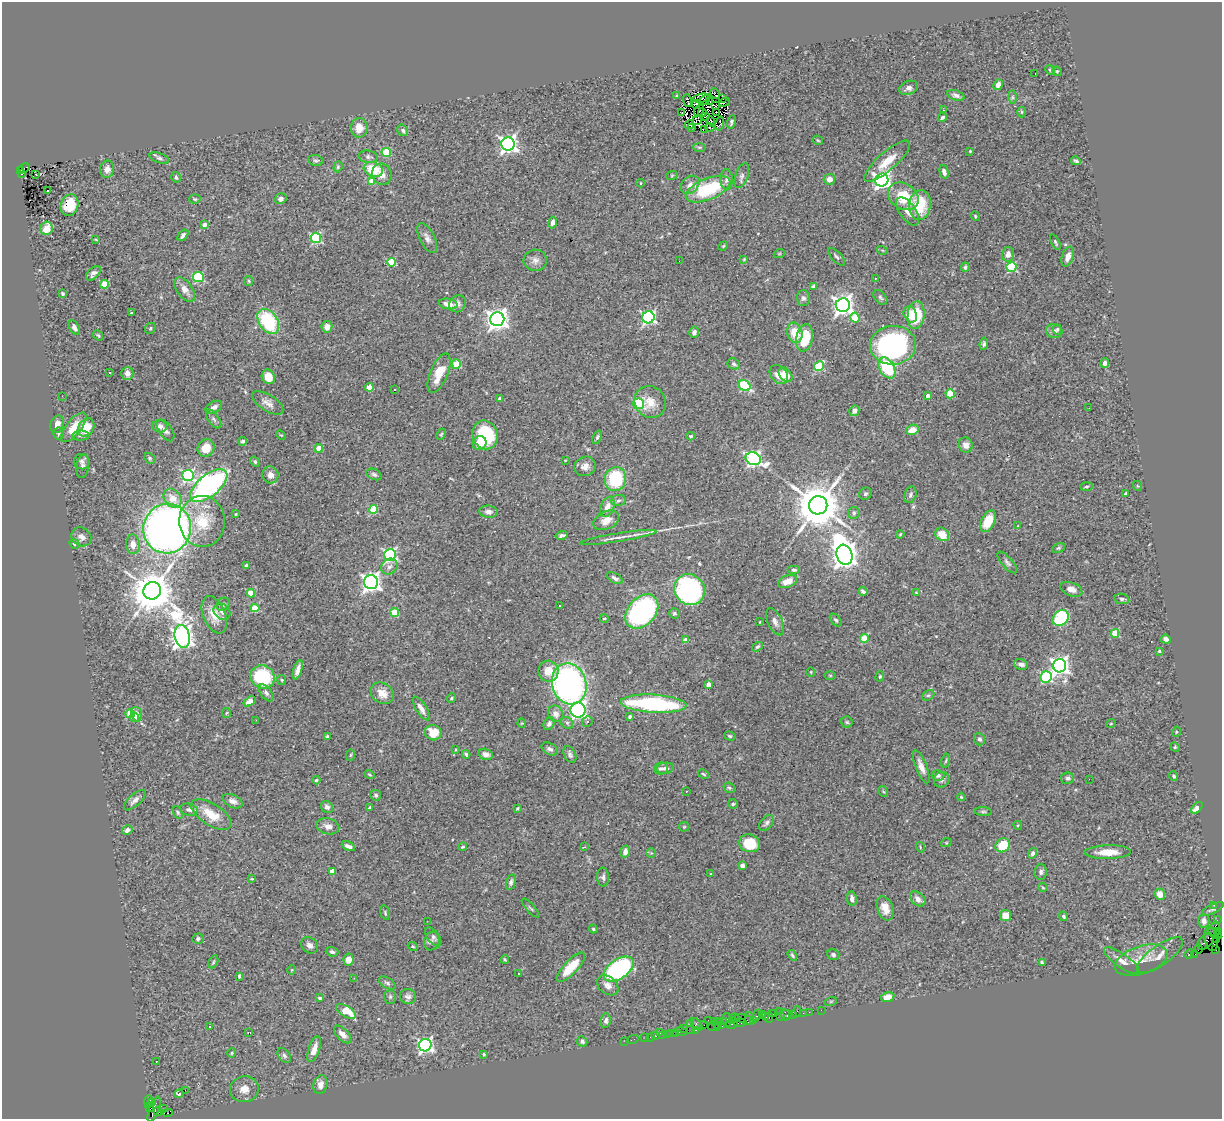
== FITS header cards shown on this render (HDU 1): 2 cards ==
NAXIS1  =                 1220
NAXIS2  =                 1117

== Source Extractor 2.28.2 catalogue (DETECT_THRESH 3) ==
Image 1220 x 1117 px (HDU 1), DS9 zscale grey, 1 PNG px = 1 image px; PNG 1224 x 1121 px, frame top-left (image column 1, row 1117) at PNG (2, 2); each listed source drawn as its Kron ellipse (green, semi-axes under 4 px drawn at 4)
Background 1.29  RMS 0.06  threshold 0.179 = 3 sigma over >= 5 px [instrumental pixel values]
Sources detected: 457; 1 with non-positive FLUX_AUTO (blend fragments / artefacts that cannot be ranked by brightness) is neither listed nor drawn; the other 456 listed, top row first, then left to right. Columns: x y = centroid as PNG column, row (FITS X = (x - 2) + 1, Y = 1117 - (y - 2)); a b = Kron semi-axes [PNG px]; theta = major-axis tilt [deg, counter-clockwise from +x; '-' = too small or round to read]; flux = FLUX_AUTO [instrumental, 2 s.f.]
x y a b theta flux
1050 70 5 4 - 4.6
1057 71 5 4 - 4.9
1035 74 3 2 - 6.9
998 85 5 4 - 23
909 88 10 6 22 16
715 94 6 2 -66 9.1
677 95 4 3 - 3.1
956 95 9 5 -18 14
1013 97 7 4 -89 8
702 98 9 3 9 0.41
723 98 2 2 - 2.1
705 100 5 2 - 3.2
687 101 6 2 -73 5
710 101 3 2 - 7.1
724 102 5 2 - 5.6
696 104 4 2 - 1.5
716 105 3 2 - 4.3
699 110 6 3 56 2.8
944 110 3 2 - 3.5
702 112 4 2 - 0.84
716 112 2 2 - 2.9
1022 112 5 3 - 4.2
681 113 3 2 - 0.8
706 116 2 2 - 5.4
943 117 4 3 - 8.5
697 120 5 3 - 0.44
711 121 4 2 - 2.9
731 122 6 3 74 8.3
720 124 7 4 76 4.1
689 125 5 2 - 2.5
692 127 4 2 - 2
359 128 9 8 - 55
710 128 4 2 - 6.3
403 130 6 5 - 8.7
705 130 3 2 - 2.5
818 140 5 4 - 4.3
508 144 6 6 - 1700
699 147 6 3 -1 4.9
970 151 3 3 - 3.9
386 152 5 4 - 150
368 157 9 6 -8 11
159 158 10 5 -19 11
316 160 8 5 -10 8.5
887 161 29 9 41 73
1076 161 5 3 - 6.9
338 167 6 4 71 5.2
24 168 6 4 30 280
107 169 8 7 - 23
373 169 10 7 -19 140
21 170 4 2 - 120
944 172 7 4 -73 15
22 174 3 2 - 120
36 174 3 2 - 9.7
382 174 11 9 -71 28
672 175 6 3 19 3.9
742 176 13 6 70 15
176 177 5 4 - 7
726 179 10 6 -88 14
829 179 5 5 - 23
882 180 6 6 - 1600
371 181 4 4 - 69
640 183 4 3 - 2.9
690 185 10 8 43 25
708 189 23 10 22 270
47 191 3 3 - 59
903 196 16 12 -34 120
195 199 5 4 - 5.4
280 199 6 5 - 15
69 205 11 8 69 100
920 205 15 11 83 150
908 211 16 8 -55 32
975 216 5 4 - 4.3
553 222 6 4 78 14
204 225 4 3 - 35
47 228 6 6 - 47
183 235 7 4 50 11
316 238 5 5 - 320
427 238 16 7 -63 21
96 240 4 2 - 2.9
1055 242 8 3 -64 6
723 246 5 4 - 4.2
882 250 5 3 - 4.2
779 254 5 3 - 3.8
1008 254 7 5 78 21
837 257 11 5 -47 10
1068 257 10 5 71 31
744 259 4 4 - 3.6
535 260 11 10 - 24
679 261 2 2 - 4.6
391 262 4 4 - 140
965 267 5 3 - 7.5
1011 267 5 5 - 270
93 273 9 5 44 14
198 277 5 5 - 310
875 278 3 2 - 2.3
249 281 5 4 - 4.6
104 284 4 4 - 140
813 287 4 4 - 28
185 290 14 7 -54 28
63 294 3 3 - 6
880 297 8 5 -50 8.6
803 298 8 6 -88 12
448 304 9 5 -11 33
457 304 9 7 51 17
843 305 7 7 - 2600
131 313 4 3 - 8.7
910 314 8 6 -67 61
916 315 14 8 83 140
648 317 6 6 - 770
855 318 5 4 - 110
497 319 7 7 - 2900
268 321 14 9 -55 280
327 327 5 5 - 26
74 328 8 4 -63 18
150 328 6 5 - 6.7
1057 329 5 4 - 5.9
1054 331 8 7 - 13
694 332 6 5 - 13
795 333 10 7 -76 69
98 335 5 3 - 4.8
805 338 14 8 79 140
984 344 6 4 83 9.3
893 345 23 19 4 910
1105 363 5 4 - 14
456 364 5 4 - 160
734 364 6 5 - 9
819 366 5 4 - 210
887 368 11 7 -59 200
110 373 2 2 - 3.2
127 373 6 6 - 21
439 373 21 8 68 79
779 374 11 8 -50 37
785 375 8 5 -49 47
268 377 7 6 - 48
745 386 6 5 - 210
369 387 4 4 - 75
394 390 3 2 - 7.4
950 394 4 4 - 130
62 396 3 2 - 3.3
928 396 4 3 - 28
500 399 4 3 - 17
650 402 16 15 - 56
268 403 17 8 -32 27
639 404 5 5 - 360
214 407 9 5 29 19
1089 408 3 2 - 3.3
854 411 5 5 - 15
214 419 11 5 -55 11
57 424 9 6 69 29
160 426 7 6 - 18
74 427 18 7 52 61
86 427 10 7 57 71
165 430 12 6 -55 16
912 430 6 5 - 45
59 433 6 5 - 5.5
441 434 6 4 67 5.3
281 435 5 3 - 4
485 435 15 12 -69 240
81 436 9 5 2 7.8
691 436 4 3 - 5.7
597 437 7 4 65 6.5
243 441 4 4 - 9.5
480 443 7 6 - 53
966 445 8 6 -66 20
206 448 9 8 - 54
319 448 4 4 - 72
150 458 6 5 - 5.9
753 459 8 6 -23 1100
565 460 3 2 - 2.4
82 462 8 7 - 14
255 462 5 4 - 6.6
83 466 12 6 82 15
585 466 11 9 27 29
374 474 8 5 -25 9
188 475 6 5 - 610
270 475 8 8 - 24
615 479 12 10 78 230
209 486 22 10 39 1000
1086 486 6 3 2 4.8
1138 486 5 3 - 3.3
865 494 6 5 - 7.6
1126 494 3 3 - 11
910 495 9 6 72 10
173 498 10 8 -53 46
619 500 7 5 4 9.4
818 505 9 9 - 19000
607 507 10 6 67 32
374 509 4 4 - 170
489 512 9 6 -7 19
854 513 6 6 - 8.7
236 514 3 2 - 3.1
606 520 13 9 25 41
202 521 25 23 -87 140
988 521 12 6 62 90
1018 526 3 3 - 2.3
167 529 25 24 - 3100
900 534 4 3 - 4
942 534 7 6 - 61
562 535 6 3 13 9.1
81 537 10 9 - 27
619 537 38 3 9 28
74 544 5 4 - 5.8
133 544 10 7 -85 34
1058 548 7 4 25 6.4
390 555 6 6 - 740
844 555 10 7 -71 4900
1007 563 13 5 -49 12
246 566 3 3 - 12
389 567 8 7 - 16
794 570 6 4 0 8.3
615 578 9 4 -28 14
788 581 10 6 23 43
371 582 7 7 - 1900
1071 589 11 6 -21 23
690 590 16 15 - 660
152 591 9 8 - 14000
863 591 5 3 - 8.7
251 593 4 4 - 110
916 593 4 3 - 3
1122 599 7 5 -9 8.8
223 604 7 6 - 9.7
559 606 2 2 - 3.7
255 608 4 4 - 140
642 611 19 13 48 800
222 612 9 7 -42 15
395 612 4 4 - 110
674 613 5 5 - 7.8
214 615 19 11 -67 62
604 618 4 3 - 4.2
1061 618 9 7 45 290
836 620 7 4 -50 7.8
760 622 4 2 - 2.4
775 622 14 7 -66 20
1115 633 4 4 - 120
182 637 11 7 -77 3100
864 638 4 4 - 100
1166 639 5 4 - 20
686 640 4 4 - 49
757 647 6 4 36 6.1
1159 651 3 3 - 4.2
1021 664 7 5 -12 17
1060 666 6 6 - 1800
298 670 10 4 73 23
548 671 10 10 - 56
811 672 4 4 - 3.9
830 675 6 4 0 4
880 676 5 4 - 5.2
262 677 12 11 - 290
1046 677 6 5 - 440
282 680 5 4 - 4.8
569 684 21 17 -73 1200
709 684 4 4 - 34
266 693 10 5 -53 12
382 693 12 10 -37 46
928 695 6 4 27 6.2
451 698 5 4 - 5.2
249 701 6 4 35 54
654 704 33 9 -3 570
421 708 13 5 -58 27
578 710 7 7 - 990
226 713 5 3 - 4.1
130 714 4 4 - 130
137 714 7 5 -74 26
556 714 8 7 - 24
630 716 3 3 - 6.1
134 717 4 4 - 14
256 720 3 2 - 4.1
587 722 5 5 - 9.3
847 722 5 5 - 6.5
522 723 4 4 - 4.1
567 723 6 5 - 8.7
1111 723 5 3 - 2.9
549 724 7 5 58 13
1176 732 5 3 - 3.3
433 733 8 7 - 73
730 736 6 4 -17 5.7
327 737 4 3 - 7.6
980 739 6 5 - 10
1175 747 5 4 - 4.3
550 749 9 6 -26 13
456 750 3 2 - 3.4
466 754 4 3 - 7.7
486 754 7 5 -15 19
350 755 6 4 88 4.6
570 755 9 5 -63 11
946 761 7 3 80 4.7
921 767 17 5 -69 29
661 768 7 6 - 11
665 768 9 5 9 15
369 774 5 3 - 4.8
703 774 6 4 -28 6
938 775 6 5 - 13
1174 776 5 4 - 6.1
1068 778 7 5 10 8.4
1089 779 2 2 - 33
316 780 4 3 - 5.4
942 780 8 7 - 14
729 788 6 5 - 5.9
687 791 3 2 - 13
883 791 6 3 -57 4.8
376 795 5 5 - 8.3
961 797 4 3 - 3.5
135 800 14 6 43 21
233 801 10 6 -26 21
733 804 5 4 - 7.2
327 807 6 5 - 14
370 807 4 3 - 5.1
517 808 4 2 - 4.7
1197 808 7 4 46 61
189 810 9 6 -11 14
178 812 6 4 -61 6.2
983 812 8 4 -4 7
211 814 22 10 -32 91
767 823 9 5 48 11
1018 825 4 4 - 4.6
328 826 11 8 -14 23
684 827 5 5 - 4.5
127 830 5 4 - 13
750 843 10 9 - 97
946 843 5 3 - 3.7
1002 845 7 6 - 100
348 846 7 4 -25 13
462 847 4 3 - 5.3
584 847 3 2 - 3.8
920 847 5 3 - 3.9
625 852 6 4 77 21
1108 852 23 7 1 66
651 853 5 4 - 4.9
1033 853 5 4 - 11
742 865 4 4 - 12
332 871 4 3 - 45
1041 872 8 6 89 11
711 874 4 3 - 2.9
603 877 9 6 -89 12
252 879 4 3 - 4.3
511 882 8 4 77 9.7
1043 887 5 3 - 3.9
1160 894 6 5 - 34
852 899 7 5 -81 18
918 899 9 6 -44 24
1214 905 2 2 - 22
531 908 12 3 -48 5.9
885 908 12 8 -69 37
1213 909 12 4 26 8.9
385 913 7 4 -75 6.1
1005 915 5 5 - 47
1064 916 5 4 - 7.4
1217 920 2 2 - 28
427 921 2 2 - 5.2
1204 921 7 5 88 20
1215 926 4 2 - 120
593 929 4 3 - 4.7
1217 931 3 2 - 94
1215 934 7 4 -31 220
433 937 11 6 -52 11
198 939 6 5 - 8.5
1211 939 12 6 -78 670
1216 939 3 2 - 41
432 941 9 7 70 15
1205 941 9 6 46 620
310 945 9 7 -41 16
413 946 5 4 - 4.4
1199 949 4 3 - 150
1216 949 3 2 - 23
332 952 6 4 -18 9.8
1189 954 5 3 - 89
1195 954 4 2 - 69
792 955 6 4 -58 7.1
833 955 6 5 - 10
1160 955 27 10 36 42
505 959 4 3 - 4.7
348 960 6 5 - 34
1141 960 27 14 18 72
1122 961 21 6 -35 32
213 962 7 4 62 5.9
1042 962 4 3 - 6.1
571 967 19 7 46 99
619 969 17 9 34 610
292 970 4 4 - 4.1
519 973 3 3 - 15
239 976 4 3 - 5.3
354 978 3 3 - 4.2
387 983 9 5 -32 10
608 985 12 8 -38 23
390 997 7 5 89 7.1
408 997 8 7 - 14
888 997 7 4 12 1.7
320 998 3 3 - 9.2
831 1001 6 4 19 4.3
821 1010 2 2 - 30
346 1011 11 5 -31 110
780 1012 2 2 - 22
797 1012 6 3 76 200
809 1012 2 2 - 38
772 1013 4 2 - 110
803 1013 2 2 - 32
762 1014 2 2 - 92
757 1015 6 3 64 65
786 1015 6 5 - 160
792 1015 3 3 - 86
734 1017 2 2 - 31
766 1017 3 2 - 57
769 1017 5 2 - 88
780 1017 3 2 - 55
749 1018 6 3 -77 250
708 1020 2 2 - 17
727 1020 7 3 -84 480
732 1020 2 2 - 55
745 1020 10 4 -19 440
606 1021 7 5 84 11
714 1021 3 3 - 50
723 1021 4 2 - 120
754 1021 3 2 - 18
717 1023 5 3 - 150
740 1023 6 3 8 120
690 1024 2 2 - 28
697 1024 7 4 -49 300
731 1024 6 3 14 240
704 1025 2 2 - 40
721 1026 4 2 - 39
210 1027 3 3 - 7.7
714 1027 6 3 -5 120
683 1028 3 2 - 140
691 1030 3 2 - 53
696 1030 3 2 - 51
681 1031 6 4 -21 180
248 1033 3 2 - 5.1
660 1033 3 2 - 13
671 1033 2 2 - 42
675 1033 2 2 - 63
342 1034 11 5 -46 25
667 1034 2 2 - 35
663 1035 3 2 - 10
655 1036 3 3 - 110
645 1037 2 2 - 24
651 1037 3 2 - 32
633 1039 6 2 18 24
582 1041 5 5 - 8.7
625 1041 3 2 - 7.6
425 1045 6 6 - 1000
314 1049 13 5 71 36
232 1053 4 4 - 4.7
484 1054 4 3 - 4.9
284 1056 8 5 -51 10
156 1061 3 2 - 4.2
320 1085 9 7 77 25
244 1089 14 13 - 42
185 1090 2 2 - 3.7
179 1094 4 3 - 16
149 1101 6 4 88 110
151 1102 3 3 - 70
150 1107 5 3 - 210
154 1109 13 4 68 600
164 1109 2 2 - 22
158 1111 4 3 - 390
168 1113 5 3 - 510
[1 non-positive-flux detection neither listed nor drawn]